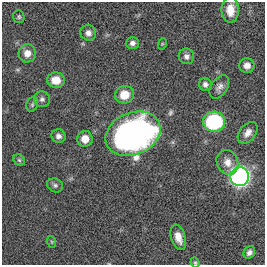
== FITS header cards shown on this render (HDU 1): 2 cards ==
NAXIS1  =                  263
NAXIS2  =                  263

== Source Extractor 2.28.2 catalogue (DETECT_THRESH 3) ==
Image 263 x 263 px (HDU 1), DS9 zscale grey, 1 PNG px = 1 image px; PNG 267 x 267 px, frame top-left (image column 1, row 263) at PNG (2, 2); each listed source drawn as its Kron ellipse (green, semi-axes under 4 px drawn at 4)
Background 0.00343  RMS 0.03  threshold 0.0886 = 3 sigma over >= 5 px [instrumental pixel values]
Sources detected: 27; all 27 listed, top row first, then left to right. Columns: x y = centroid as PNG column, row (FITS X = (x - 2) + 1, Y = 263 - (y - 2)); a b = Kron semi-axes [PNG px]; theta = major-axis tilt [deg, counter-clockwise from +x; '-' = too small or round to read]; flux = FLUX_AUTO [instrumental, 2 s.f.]
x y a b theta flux
230 10 13 8 90 25
19 17 6 5 - 3.7
88 33 8 7 - 9.6
132 43 7 6 - 7.5
162 44 6 3 72 2.1
27 53 9 8 - 16
186 56 8 7 - 7.7
247 65 7 7 - 13
56 80 9 7 -5 27
205 84 6 6 - 6.8
219 87 13 8 57 10
124 95 9 9 - 34
42 99 8 7 - 6.5
32 104 7 5 70 4.2
214 122 11 10 - 170
248 133 12 8 51 13
133 134 28 21 22 940
58 136 7 6 - 7.9
85 139 8 7 - 21
19 160 6 5 - 3.3
227 162 13 10 -62 18
240 177 9 9 - 850
55 185 8 6 -27 5
178 237 13 7 -72 19
52 242 6 4 -71 2.3
249 252 7 5 55 7.4
195 263 5 4 - 2.6
At the frame edge (FLAGS 8, measured only in part): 1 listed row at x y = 195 263